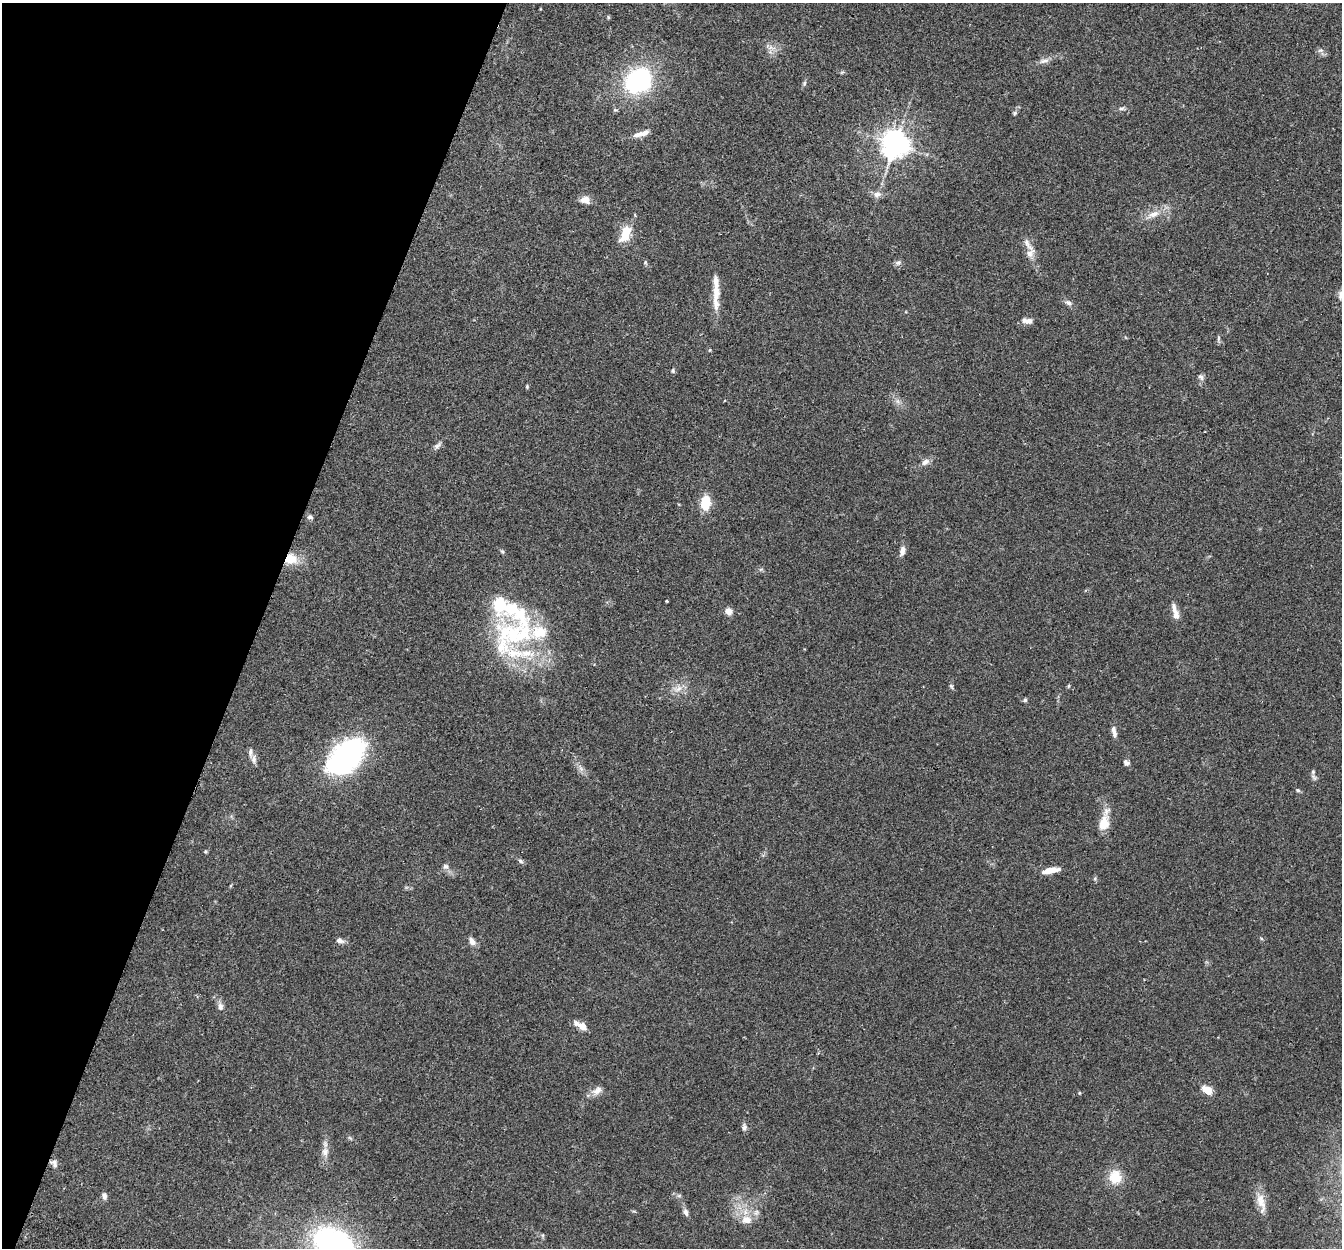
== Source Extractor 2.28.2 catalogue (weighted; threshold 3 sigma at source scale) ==
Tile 9 of 4 x 4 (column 1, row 3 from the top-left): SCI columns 24-1363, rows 1436-2681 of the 5411 x 5490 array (HDU 1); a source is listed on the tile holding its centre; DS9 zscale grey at full resolution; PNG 1344 x 1250 px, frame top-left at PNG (2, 3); no overlay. Shown black and unused: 19% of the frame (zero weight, under 2 of 3 exposures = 3% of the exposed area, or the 3 px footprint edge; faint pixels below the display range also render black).
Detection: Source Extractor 2.28.2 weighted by HDU 2 'WHT'; one run over the whole footprint, this tile lists its part. Background 0.0645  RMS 0.0082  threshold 0.0369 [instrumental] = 3 sigma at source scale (4.5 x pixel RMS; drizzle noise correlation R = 1.50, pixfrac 1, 0.05/0.05 arcsec/px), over >= 5 px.
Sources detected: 82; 1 inside a brighter object's white glare — not listed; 13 inside a brighter listed object's ellipse — not listed separately; the other 68 listed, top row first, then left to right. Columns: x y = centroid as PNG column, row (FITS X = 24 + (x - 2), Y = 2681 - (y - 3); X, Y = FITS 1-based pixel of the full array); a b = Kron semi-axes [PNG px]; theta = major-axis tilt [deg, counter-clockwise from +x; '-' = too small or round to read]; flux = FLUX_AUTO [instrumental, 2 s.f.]
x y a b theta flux
608 17 5 4 - 0.89
771 48 8 5 -18 2.6
1320 50 8 5 19 1.8
1044 61 16 6 13 3.9
638 80 34 25 46 82
804 83 8 4 81 1.3
1121 108 7 5 7 1.7
1015 113 6 5 - 1.2
638 134 15 7 12 5.4
895 144 8 8 - 1100
877 194 12 8 6 4
585 200 13 9 -14 5.5
1153 214 21 8 21 8.7
625 233 22 10 68 17
1028 244 25 6 -54 5.3
645 262 6 4 -72 1.1
898 263 9 6 16 2.2
716 294 27 10 85 11
1068 303 11 6 -24 2.6
1029 321 10 8 13 3.6
1218 338 8 4 81 1.5
710 350 5 3 - 0.61
673 371 6 5 - 1.2
1201 377 8 6 -57 2.3
527 387 5 4 - 0.93
897 401 7 4 -71 1.9
437 446 11 6 47 2.6
925 462 10 7 35 3.8
705 503 12 8 85 21
310 517 8 6 -9 1.9
902 551 12 6 78 4.2
502 552 6 5 - 1.2
291 559 16 13 1 15
667 601 3 2 - 0.95
1174 608 15 7 -74 4.8
728 611 8 7 - 5.1
514 634 66 46 38 110
951 686 8 4 -55 1.2
1068 686 5 3 - 0.8
678 689 15 8 22 6
1025 700 6 5 - 1.3
1114 732 15 6 -77 3.7
346 757 39 22 42 170
254 759 12 7 -80 3.4
1126 763 8 7 - 2.3
1313 772 7 5 70 1.5
1298 790 6 5 - 1.2
1104 823 22 13 76 12
205 851 5 4 - 0.93
520 861 7 5 -40 1.8
446 866 8 7 - 2.7
1050 870 18 5 11 11
340 940 9 6 -18 3.4
472 941 11 7 -58 4.2
220 1006 11 7 -82 3.3
582 1026 11 7 -30 7.2
597 1090 15 9 35 5.2
1207 1090 13 8 -33 8.8
744 1127 9 6 86 2.3
350 1138 6 4 -19 1.1
325 1152 12 9 70 5.1
54 1163 10 7 -54 3.3
1115 1177 19 16 -84 15
104 1196 9 6 -78 2.6
1261 1201 24 11 -71 10
686 1212 10 6 -71 3
746 1220 16 12 4 9.8
333 1243 38 26 -25 180
Overlapping masked pixels (flux is a lower limit): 1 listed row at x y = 291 559
Isophote crosses this tile's border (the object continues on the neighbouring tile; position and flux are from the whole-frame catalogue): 1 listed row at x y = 333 1243